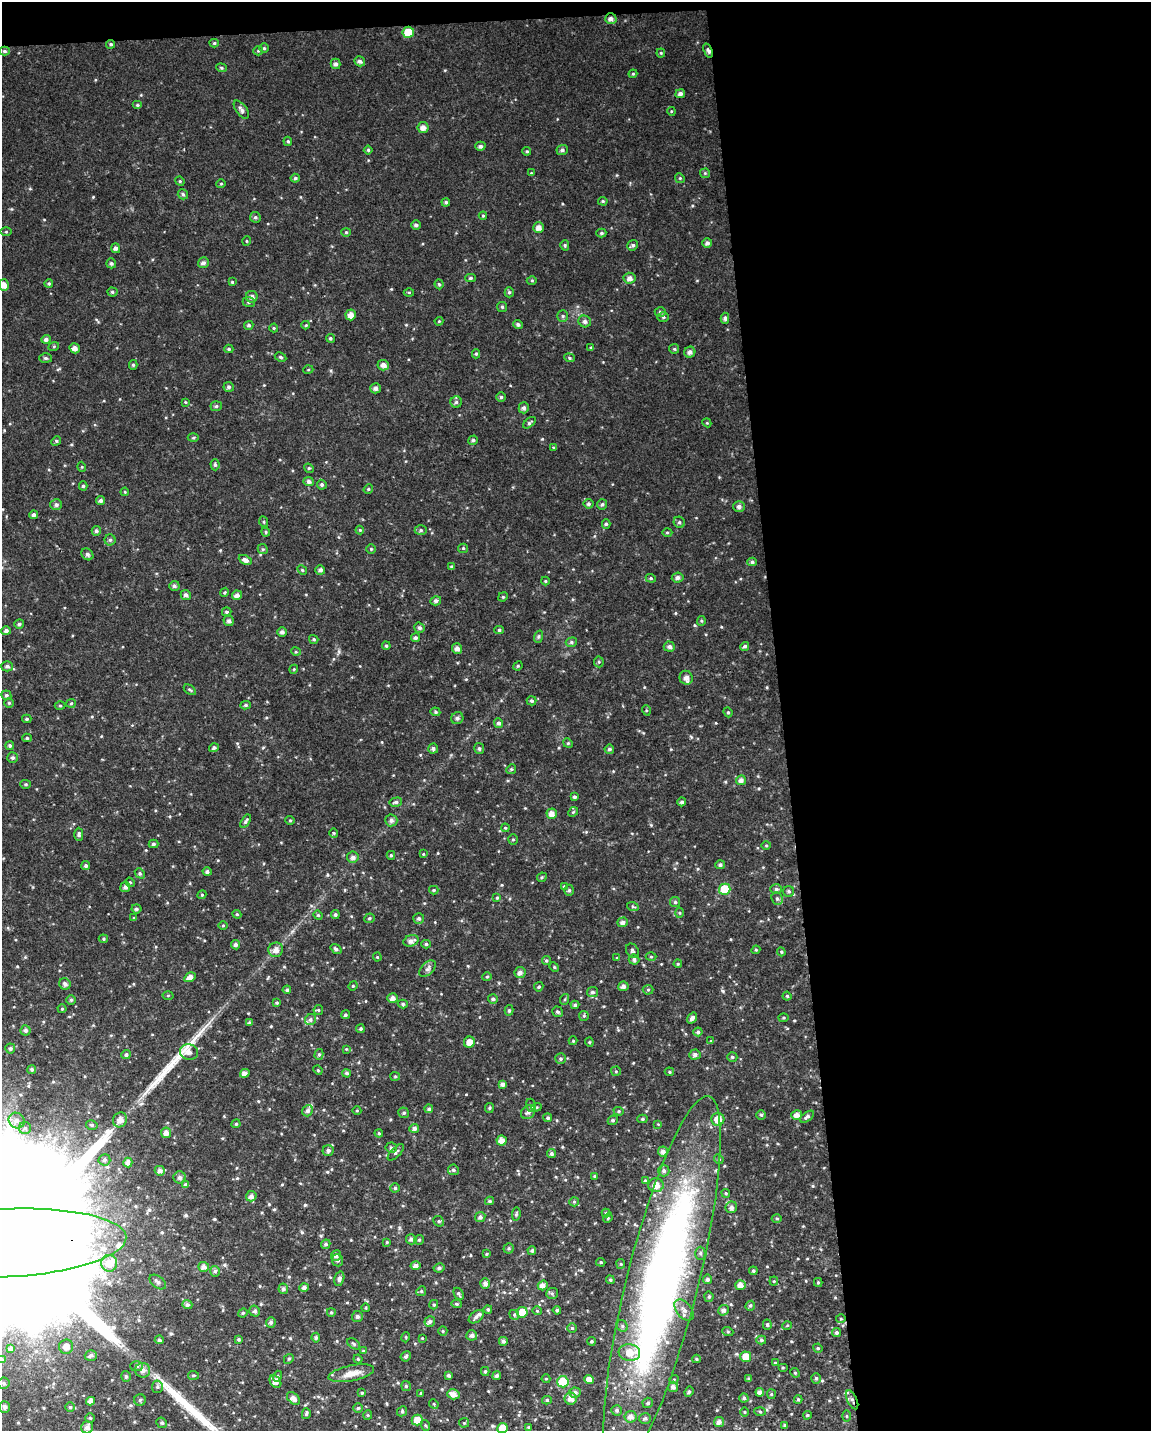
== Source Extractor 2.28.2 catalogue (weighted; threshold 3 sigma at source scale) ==
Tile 4 of 4 x 3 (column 4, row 1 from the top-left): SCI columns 3447-4595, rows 2910-4338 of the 4595 x 4347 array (HDU 1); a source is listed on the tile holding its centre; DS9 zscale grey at full resolution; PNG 1153 x 1433 px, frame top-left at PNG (2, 2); each listed source drawn as its Kron ellipse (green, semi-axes under 4 px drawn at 4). Shown black and unused: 33% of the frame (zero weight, under 2 of 3 exposures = <1% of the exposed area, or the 3 px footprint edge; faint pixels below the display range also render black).
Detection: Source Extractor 2.28.2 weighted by HDU 2 'WHT'; one run over the whole footprint, this tile lists its part. Background 0.0424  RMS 0.0059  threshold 0.0267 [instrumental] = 3 sigma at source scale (4.5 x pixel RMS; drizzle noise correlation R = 1.50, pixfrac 1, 0.0396/0.0396 arcsec/px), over >= 5 px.
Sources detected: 518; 1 inside a brighter object's white glare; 2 long thin detections or spike segments (spike, bleed or trail) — neither listed nor drawn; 6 inside a brighter listed object's ellipse — not listed separately; of the other 509, all 500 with FLUX_AUTO >= 0.5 (the completeness limit of this list) listed and drawn (9 fainter detections not listed), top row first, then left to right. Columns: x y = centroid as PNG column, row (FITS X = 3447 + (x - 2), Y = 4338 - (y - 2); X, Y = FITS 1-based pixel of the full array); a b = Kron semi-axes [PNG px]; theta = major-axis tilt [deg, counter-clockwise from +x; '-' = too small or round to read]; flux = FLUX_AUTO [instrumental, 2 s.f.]
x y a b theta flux
611 19 6 5 - 2.2
408 32 6 5 - 10
214 43 4 4 - 0.84
111 44 4 4 - 0.99
264 48 5 5 - 0.82
4 51 5 4 - 1.1
258 51 5 4 - 0.72
708 51 7 4 -69 1.7
661 53 4 4 - 0.64
360 61 5 5 - 1.9
336 64 5 5 - 1.8
221 68 5 4 - 0.9
633 74 4 4 - 0.69
680 94 5 4 - 1.8
137 105 5 4 - 0.84
241 110 10 5 -53 2.2
671 111 4 3 - 0.53
423 127 5 5 - 3.2
288 141 5 4 - 0.87
480 146 5 4 - 1.6
368 150 4 4 - 0.78
562 150 6 5 - 1.5
527 151 4 4 - 0.73
531 173 4 4 - 0.5
705 173 5 5 - 0.75
295 178 4 4 - 1.1
680 178 5 4 - 0.73
180 181 5 4 - 0.72
221 184 4 4 - 0.65
183 194 5 5 - 1
603 201 5 4 - 0.75
446 202 4 4 - 1.1
483 216 4 4 - 0.62
255 217 6 5 - 1.1
416 225 5 4 - 1.6
538 228 5 5 - 3.3
6 232 5 3 - 0.58
346 232 4 4 - 0.67
601 233 5 4 - 0.94
247 241 5 3 - 0.54
707 243 5 5 - 1.8
565 245 5 4 - 0.87
633 245 5 5 - 1.3
116 248 5 4 - 1.8
111 263 5 5 - 1.4
203 263 5 5 - 1.7
471 278 5 4 - 1
629 278 6 5 - 2.8
532 280 5 3 - 0.61
232 282 4 4 - 0.63
49 284 4 4 - 0.81
439 284 5 4 - 0.83
4 285 5 5 - 4
112 292 5 4 - 0.96
409 292 5 3 - 0.56
509 292 5 4 - 0.98
252 297 6 6 - 2.2
249 302 6 5 - 1
502 307 5 5 - 0.92
660 312 5 5 - 1.1
351 315 5 5 - 3.9
563 316 6 5 - 1
663 317 5 5 - 0.93
725 318 5 4 - 1.2
439 321 4 4 - 0.59
585 321 6 5 - 1.8
249 325 5 4 - 1.2
306 325 4 4 - 0.63
518 325 5 4 - 1.3
274 328 4 4 - 0.65
330 338 4 4 - 1.1
46 339 5 4 - 1.7
54 346 5 3 - 0.64
75 348 5 5 - 2.5
591 348 4 4 - 0.74
229 349 4 4 - 0.83
674 349 5 5 - 0.79
690 352 5 5 - 2
476 354 4 4 - 0.89
281 357 6 4 -27 0.88
45 358 6 5 - 1.1
569 358 5 4 - 0.83
133 365 5 4 - 1
383 365 6 5 - 3
308 370 5 3 - 0.52
229 387 5 5 - 1.3
375 388 5 5 - 2
501 397 5 4 - 1
185 402 4 3 - 0.56
456 402 5 5 - 1.2
216 406 6 5 - 1.1
524 408 5 5 - 1.7
529 423 7 4 38 1.1
707 423 4 3 - 0.51
193 438 5 3 - 0.71
473 440 5 4 - 1.1
56 441 5 4 - 0.72
553 447 3 2 - 0.61
215 465 5 4 - 1.1
82 467 5 3 - 0.53
309 468 5 4 - 0.77
309 481 5 4 - 2.1
322 485 5 4 - 1.2
83 486 4 4 - 0.95
368 489 5 4 - 0.8
125 492 4 4 - 0.57
101 501 4 4 - 1.7
588 504 5 5 - 1.2
602 504 5 5 - 1.1
56 505 6 5 - 1.5
739 507 6 5 - 1.9
34 515 4 4 - 1.6
264 522 5 3 - 0.66
679 522 6 5 - 1.2
606 524 5 4 - 1
360 530 4 4 - 0.6
421 530 6 5 - 1.1
96 531 5 4 - 1.3
266 532 4 4 - 0.7
667 532 5 3 - 0.73
110 540 5 5 - 1.1
463 548 5 4 - 0.68
263 549 5 4 - 0.78
371 549 4 4 - 0.71
87 554 6 5 - 1.5
245 560 7 4 -26 2.8
752 562 5 4 - 1.2
451 567 4 4 - 0.9
302 570 5 4 - 0.79
320 570 5 4 - 1.7
651 578 5 4 - 0.84
678 578 6 5 - 1.9
545 581 4 4 - 0.69
174 586 5 5 - 1.4
225 592 4 3 - 0.66
186 595 5 4 - 1.7
237 595 5 4 - 2.3
503 597 5 4 - 0.75
436 601 5 4 - 1.6
227 612 5 3 - 0.84
229 621 5 5 - 1.7
701 621 5 4 - 0.72
19 624 5 4 - 1.2
419 628 5 5 - 1.5
499 630 4 4 - 0.89
6 631 5 4 - 1.7
282 632 5 4 - 1.8
538 637 6 4 71 0.9
415 638 4 4 - 1.3
314 639 5 4 - 0.87
571 642 6 4 23 1
386 646 4 3 - 0.77
745 646 5 4 - 1.2
669 647 5 5 - 1.7
457 648 5 5 - 2.5
296 652 5 3 - 0.57
599 662 5 5 - 0.78
7 666 6 5 - 1.5
518 666 5 4 - 0.67
294 669 4 3 - 0.53
686 678 7 6 - 3
190 690 7 3 -35 0.8
6 695 5 4 - 1.1
531 701 5 4 - 1.3
9 703 4 4 - 0.73
71 703 5 4 - 0.8
246 705 5 4 - 0.89
60 706 5 3 - 0.68
646 710 5 3 - 0.65
435 712 5 4 - 0.88
728 712 5 4 - 0.76
457 718 6 6 - 1.7
27 719 5 4 - 1
498 723 5 4 - 1.6
27 738 4 4 - 0.9
568 743 5 4 - 0.74
10 746 4 4 - 1.1
214 748 5 4 - 1.3
433 748 5 5 - 1.4
479 749 5 5 - 1.1
609 749 5 4 - 1.2
12 758 5 5 - 1.2
511 769 5 4 - 0.84
741 780 5 5 - 2.3
26 784 5 4 - 0.81
575 797 3 3 - 1.1
396 802 6 4 15 1.3
682 802 4 4 - 1.3
573 812 5 4 - 0.72
552 814 5 5 - 3.3
290 820 4 4 - 0.66
391 820 6 6 - 2
246 821 7 4 58 1.1
505 828 4 4 - 0.64
334 833 4 4 - 0.68
79 834 6 4 -89 1.1
513 839 5 4 - 0.8
153 844 5 4 - 1.1
766 846 5 3 - 0.59
423 854 4 4 - 0.55
391 855 4 4 - 0.92
353 857 6 5 - 2.3
720 865 5 4 - 1.4
86 866 4 4 - 1.4
207 872 4 4 - 1.5
140 873 5 4 - 0.95
542 877 5 4 - 0.77
130 882 5 4 - 0.72
564 886 4 4 - 0.67
125 887 5 5 - 2
725 889 6 5 - 17
776 889 6 5 - 1.2
434 890 4 4 - 0.73
569 890 5 4 - 1.1
789 891 5 5 - 1.1
202 895 4 4 - 0.74
497 898 4 3 - 0.74
777 899 6 5 - 1.4
675 902 5 5 - 0.94
633 907 6 4 -19 0.81
136 909 5 4 - 1.2
680 913 5 3 - 0.67
237 914 4 4 - 0.78
318 915 5 4 - 0.8
335 915 4 4 - 1.3
134 918 4 3 - 0.54
369 918 5 4 - 0.95
419 918 5 5 - 1.4
623 922 5 5 - 2.3
223 926 5 3 - 0.59
103 939 5 4 - 0.76
411 941 8 5 19 2.7
426 944 4 4 - 1.1
235 945 5 4 - 1.5
336 949 6 4 -35 1.3
276 950 7 7 - 3.9
756 950 4 4 - 0.72
632 951 7 6 - 1.1
781 952 4 4 - 0.67
377 957 4 4 - 0.59
651 957 5 3 - 0.59
617 958 4 3 - 0.55
634 959 5 5 - 1.5
546 961 4 4 - 0.91
678 964 4 3 - 0.73
554 967 5 4 - 0.68
428 969 10 6 45 1.9
520 973 5 5 - 2.2
190 977 6 4 32 3
487 977 4 4 - 0.79
65 984 6 5 - 1.9
353 986 5 4 - 0.64
623 986 5 5 - 1.9
539 987 5 4 - 0.89
287 990 4 4 - 1
648 990 5 5 - 0.74
592 992 5 5 - 1.4
168 995 5 3 - 0.64
787 996 4 4 - 0.92
393 998 5 5 - 2.7
493 999 5 4 - 1.4
565 999 5 3 - 0.6
71 1000 4 4 - 0.89
277 1003 4 3 - 0.75
403 1004 5 4 - 1
575 1005 4 4 - 1.1
62 1009 4 4 - 0.72
318 1010 5 4 - 0.72
509 1010 5 4 - 0.88
558 1012 6 5 - 1.2
345 1015 4 4 - 1
584 1016 5 5 - 0.75
692 1018 6 4 55 2.2
783 1018 5 3 - 0.62
310 1020 6 5 - 1.4
249 1023 4 4 - 0.99
360 1029 4 4 - 0.98
25 1030 5 5 - 1.6
698 1032 4 4 - 1.2
573 1041 4 4 - 0.63
711 1041 4 4 - 0.51
469 1042 5 5 - 5
589 1042 4 4 - 0.73
10 1049 5 5 - 1.2
346 1049 4 4 - 0.51
189 1052 9 8 - 3.2
319 1054 5 4 - 0.95
126 1055 5 4 - 1.2
695 1055 5 5 - 1.9
732 1057 5 4 - 0.95
560 1059 5 5 - 1.1
32 1069 4 4 - 1.1
318 1070 5 4 - 0.72
616 1071 5 5 - 0.7
669 1072 5 4 - 0.69
245 1073 5 4 - 2.9
347 1073 4 4 - 1.1
395 1076 5 4 - 0.78
502 1084 4 4 - 2
531 1105 7 5 -73 1.1
536 1107 5 4 - 0.86
489 1108 5 4 - 0.81
429 1109 4 4 - 1
308 1111 6 5 - 1.7
357 1111 4 3 - 0.51
619 1111 5 4 - 0.79
528 1112 8 6 42 2.1
404 1113 5 5 - 1.1
761 1115 5 4 - 1.1
797 1115 5 5 - 3.3
807 1117 8 4 37 1.6
548 1118 4 4 - 0.96
642 1119 5 4 - 0.91
718 1119 6 6 - 7.5
120 1120 7 7 - 3.7
613 1120 5 4 - 1.1
17 1121 8 7 - 2.9
236 1124 4 4 - 0.64
658 1124 4 4 - 0.51
92 1125 6 4 -14 1.1
25 1128 6 6 - 1.4
414 1128 5 4 - 1.8
166 1133 5 5 - 3.4
379 1133 4 3 - 0.69
502 1140 5 5 - 4
391 1148 5 5 - 1.6
328 1151 5 5 - 1.7
396 1152 10 4 46 1.5
663 1152 5 5 - 2.4
551 1154 4 4 - 1.4
719 1159 5 4 - 0.86
104 1160 6 6 - 1.6
128 1163 5 4 - 2.4
453 1170 5 5 - 1.2
160 1171 5 5 - 2.2
664 1171 5 5 - 1.6
180 1177 6 6 - 1.8
595 1177 4 4 - 0.9
645 1180 4 3 - 0.64
186 1185 4 3 - 1.5
656 1185 7 7 - 5.9
395 1188 4 4 - 0.87
726 1193 4 3 - 0.77
251 1196 5 5 - 2.3
489 1201 4 3 - 0.94
574 1202 5 4 - 0.75
731 1207 6 6 - 2
606 1213 4 4 - 0.52
516 1214 6 4 82 0.81
480 1217 5 5 - 1.6
608 1218 5 4 - 0.56
777 1218 5 3 - 0.69
439 1221 6 5 - 1
411 1239 5 5 - 1.7
419 1240 5 5 - 0.86
387 1242 4 4 - 0.63
6 1243 120 34 3 150000
326 1244 5 4 - 1.1
509 1248 5 5 - 0.89
532 1250 4 4 - 1.3
700 1253 6 5 - 1.3
486 1254 4 3 - 0.61
336 1256 5 5 - 1.7
337 1260 6 5 - 1.2
601 1262 5 4 - 0.77
109 1263 8 8 - 6.6
621 1264 5 4 - 0.69
416 1266 5 4 - 2.5
204 1267 5 5 - 2.5
439 1268 5 4 - 1.2
215 1271 5 4 - 1.2
753 1271 4 4 - 0.94
339 1279 7 5 76 1.7
707 1279 4 4 - 1.5
610 1280 4 4 - 0.87
774 1281 4 4 - 0.65
158 1282 9 5 -37 1.9
818 1282 4 4 - 0.69
485 1283 5 5 - 2.6
662 1283 193 36 76 470
543 1285 5 4 - 3.1
741 1285 5 5 - 3.8
304 1288 5 4 - 1.8
283 1289 5 5 - 1.4
421 1291 5 4 - 0.75
552 1293 6 5 - 1.1
459 1294 6 4 -62 1.1
709 1297 5 4 - 1.1
456 1304 5 4 - 0.95
187 1305 5 4 - 1.7
434 1305 5 4 - 0.9
750 1306 5 4 - 1
366 1308 4 3 - 0.5
488 1309 4 4 - 1
557 1310 4 4 - 1.3
684 1310 12 7 -50 3.7
723 1310 5 5 - 1.8
255 1311 5 5 - 1.5
537 1311 4 4 - 0.67
331 1312 4 3 - 0.75
522 1312 5 5 - 10
243 1313 5 4 - 0.72
514 1315 5 4 - 0.86
357 1316 5 5 - 1.4
476 1317 8 5 38 1.8
841 1319 5 3 - 0.64
430 1321 5 5 - 1.6
271 1322 5 5 - 1.6
767 1325 5 4 - 0.92
622 1326 6 5 - 1.1
787 1326 5 3 - 0.52
572 1328 5 5 - 0.9
443 1331 5 4 - 0.75
728 1332 5 3 - 0.58
836 1333 4 4 - 1.3
472 1335 5 5 - 1.8
406 1337 5 3 - 0.52
316 1338 5 4 - 1.3
422 1338 4 3 - 0.54
159 1340 4 4 - 1.2
239 1340 4 4 - 0.81
761 1340 5 4 - 1
503 1341 4 4 - 1.6
591 1341 4 4 - 0.77
354 1344 7 4 -36 1
66 1347 7 7 - 5.2
818 1348 5 4 - 0.73
11 1349 4 4 - 1.5
363 1351 4 4 - 0.78
629 1353 11 8 -5 8
91 1355 6 5 - 1.7
406 1356 5 4 - 1.2
746 1357 5 5 - 6.9
289 1359 5 4 - 0.78
358 1359 4 4 - 0.75
696 1359 4 4 - 0.65
2 1360 3 3 - 0.79
775 1363 4 4 - 0.63
137 1366 6 5 - 1.4
783 1367 5 3 - 0.58
143 1370 7 7 - 2.8
485 1371 4 4 - 0.94
351 1373 23 8 11 6.9
795 1373 5 4 - 0.78
193 1375 5 4 - 0.74
449 1375 4 3 - 1.2
126 1376 5 5 - 1.1
277 1376 5 4 - 0.94
497 1376 4 4 - 1.2
749 1378 4 3 - 0.78
816 1378 5 4 - 1
546 1379 4 4 - 0.62
589 1379 5 4 - 4.5
674 1379 5 3 - 0.52
275 1382 7 5 -51 3.8
563 1382 6 5 - 25
4 1383 6 5 - 1.4
406 1386 5 5 - 0.92
157 1387 6 5 - 1.1
673 1387 5 5 - 2
689 1392 5 4 - 0.85
760 1392 4 4 - 2.3
362 1393 4 3 - 0.71
421 1393 4 3 - 0.59
575 1393 6 5 - 1.6
453 1394 6 5 - 4
771 1394 5 4 - 0.69
293 1398 7 5 -43 3.3
744 1398 4 4 - 1.1
571 1399 6 6 - 3.8
798 1399 4 4 - 0.83
140 1400 6 5 - 0.96
547 1400 5 4 - 1
852 1400 10 5 -65 2.5
90 1401 4 4 - 3.3
648 1403 5 5 - 1.2
434 1404 5 4 - 0.82
5 1407 6 5 - 1.7
70 1407 4 4 - 0.89
358 1408 5 5 - 0.86
617 1410 5 5 - 1.3
402 1411 5 4 - 0.81
745 1412 4 3 - 0.52
760 1412 6 4 -3 0.72
306 1414 5 4 - 0.99
368 1415 5 4 - 0.72
807 1415 4 3 - 0.77
846 1416 5 3 - 0.58
630 1417 6 6 - 3.1
90 1418 5 5 - 0.73
645 1418 6 5 - 1.4
417 1420 5 5 - 5.7
719 1422 5 5 - 2.3
162 1423 5 5 - 0.96
464 1423 5 5 - 0.75
425 1425 5 3 - 0.59
785 1426 3 3 - 0.97
87 1427 6 5 - 3
529 1427 4 4 - 0.66
502 1428 5 5 - 7
Overlapping masked pixels (flux is a lower limit): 4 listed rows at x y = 708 51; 6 1243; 662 1283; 852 1400
Isophote crosses this tile's border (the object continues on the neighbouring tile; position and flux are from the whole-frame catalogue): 5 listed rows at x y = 4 285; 6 1243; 662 1283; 2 1360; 502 1428